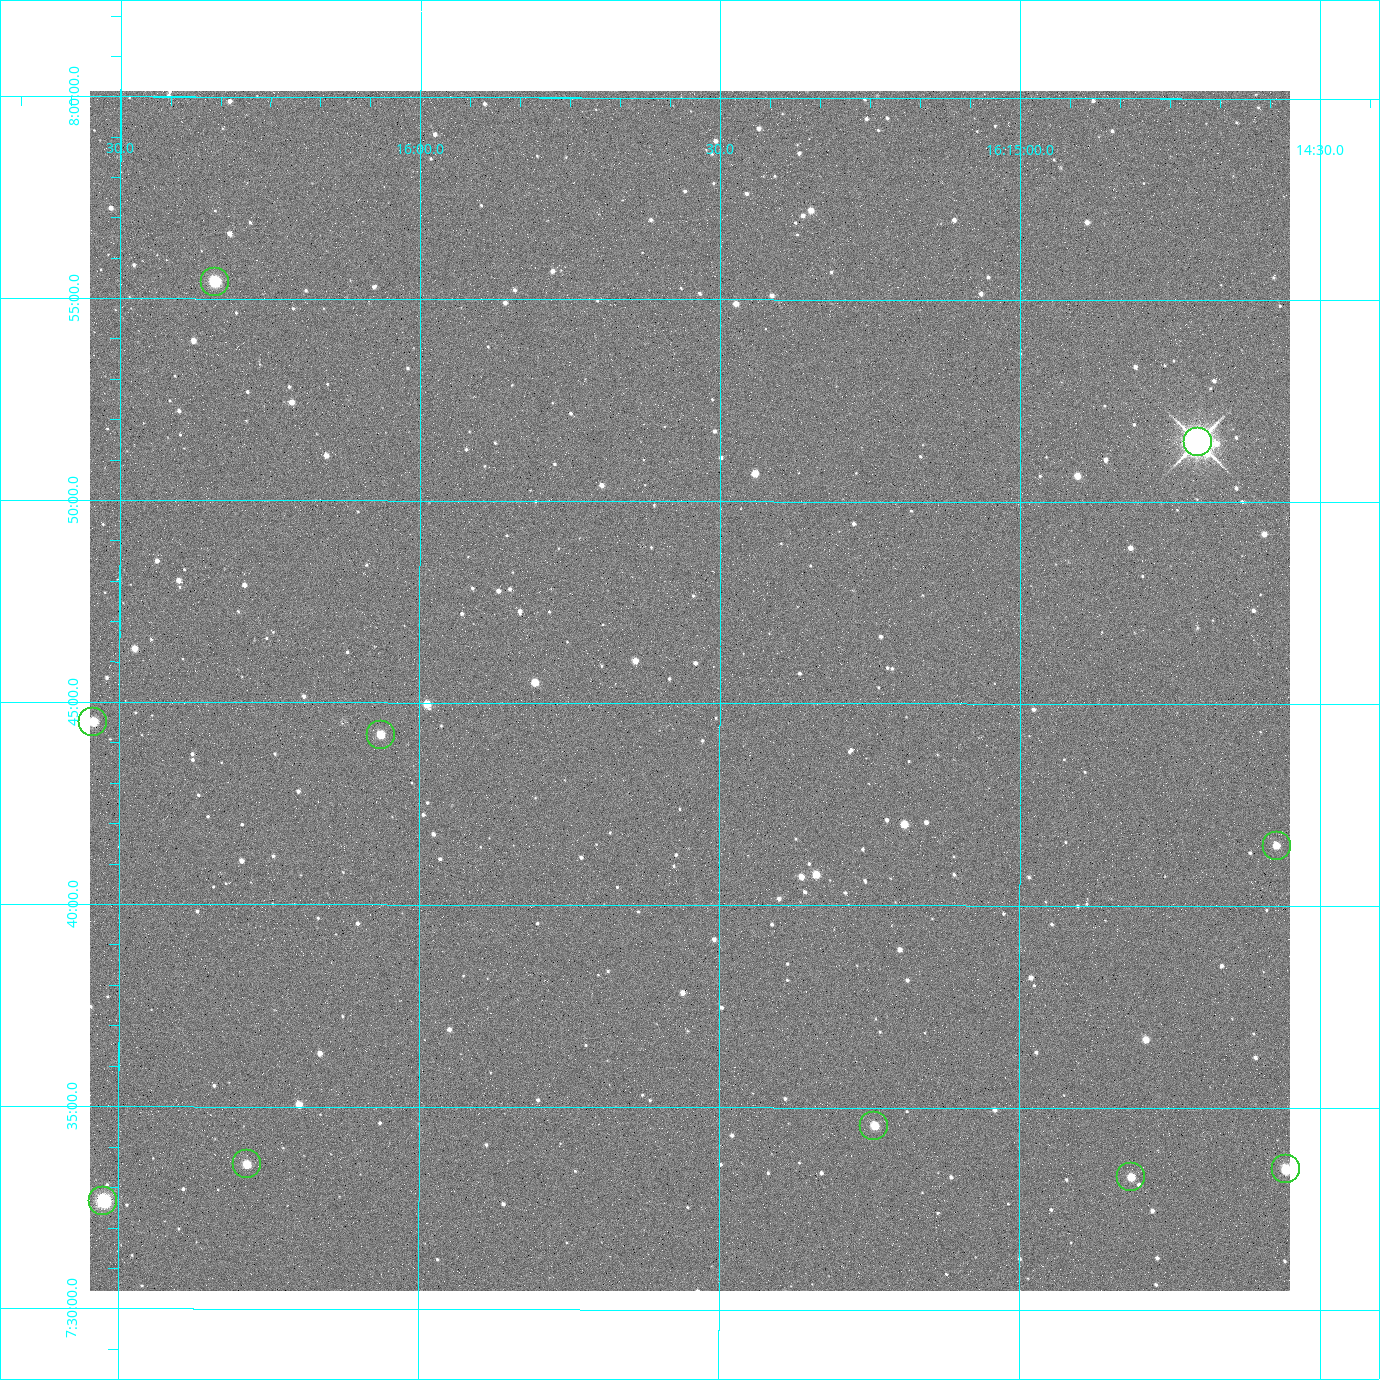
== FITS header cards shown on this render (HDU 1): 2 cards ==
NAXIS1  =                 2400 / Width of image data
NAXIS2  =                 2400 / Height of image data

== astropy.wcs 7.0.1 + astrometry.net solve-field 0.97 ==
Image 2400 x 2400 px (HDU 1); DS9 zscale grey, zoomed out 1/2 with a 90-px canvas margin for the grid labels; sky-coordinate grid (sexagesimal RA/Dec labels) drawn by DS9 from the SOLVED WCS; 10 Tycho-2 reference stars matched to detected sources circled (green)
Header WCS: RA---TAN/DEC--TAN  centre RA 16:15:33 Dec +07:45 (243.89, +7.75 deg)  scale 0.74 arcsec/px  FOV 29.6' x 29.6'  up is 0 deg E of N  parity normal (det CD < 0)
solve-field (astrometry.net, Tycho-2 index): VERIFIED the header's WCS against the Tycho-2 star catalogue (6 matches, 0 conflicts) and refined it, rather than solving blind
Solved WCS: RA---TAN-SIP/DEC--TAN-SIP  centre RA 16:15:33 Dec +07:45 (243.89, +7.76 deg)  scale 0.743 arcsec/px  FOV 29.7' x 29.7'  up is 0 deg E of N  parity normal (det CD < 0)
The solver's refit moves the header's centre by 2.9 arcsec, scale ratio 1.003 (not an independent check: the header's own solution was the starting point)
Tycho-2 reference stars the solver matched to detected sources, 10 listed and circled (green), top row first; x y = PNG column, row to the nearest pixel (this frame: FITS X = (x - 90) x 2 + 1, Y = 2400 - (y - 91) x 2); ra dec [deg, ICRS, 3 dp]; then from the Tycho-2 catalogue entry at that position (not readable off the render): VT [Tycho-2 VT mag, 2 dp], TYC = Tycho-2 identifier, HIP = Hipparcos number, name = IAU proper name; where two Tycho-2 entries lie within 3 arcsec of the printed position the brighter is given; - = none
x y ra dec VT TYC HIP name
214 282 244.086 +7.924 10.10 946-635-1 - -
1198 442 243.676 +7.858 6.72 946-1598-1 79608 -
93 722 244.136 +7.742 11.26 946-889-1 - -
380 735 244.016 +7.737 11.56 946-881-1 - -
1276 846 243.643 +7.692 11.91 946-916-1 - -
874 1126 243.810 +7.576 11.94 946-1047-1 - -
247 1164 244.071 +7.560 11.55 946-984-1 - -
1286 1170 243.639 +7.558 10.81 946-1083-1 - -
1131 1178 243.703 +7.555 12.21 946-959-1 - -
103 1202 244.131 +7.544 9.21 946-968-1 - -